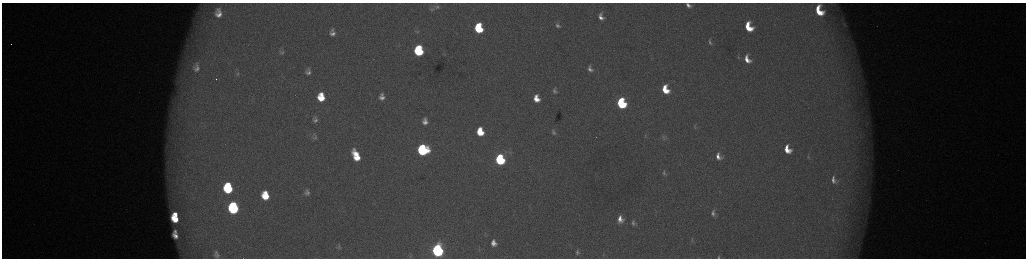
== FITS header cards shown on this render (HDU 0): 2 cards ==
NAXIS1  =                 2048 /fastest changing axis
NAXIS2  =                  512 /next to fastest changing axis

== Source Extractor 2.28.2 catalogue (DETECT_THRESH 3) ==
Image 2048 x 512 px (HDU 0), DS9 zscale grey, zoomed out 1/2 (1 PNG px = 2 x 2 image px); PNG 1028 x 260 px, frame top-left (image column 1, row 511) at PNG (2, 3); no overlay
Background 174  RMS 2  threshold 6.09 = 3 sigma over >= 5 px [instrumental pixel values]
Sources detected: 74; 4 cannot appear on this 1/2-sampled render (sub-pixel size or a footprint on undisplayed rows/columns) and are not listed; the other 70 listed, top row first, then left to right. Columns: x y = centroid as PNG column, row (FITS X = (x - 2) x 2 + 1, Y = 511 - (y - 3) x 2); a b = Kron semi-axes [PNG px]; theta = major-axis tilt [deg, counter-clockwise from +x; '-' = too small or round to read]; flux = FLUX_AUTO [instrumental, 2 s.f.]
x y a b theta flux
831 3 6 2 -2 470
688 5 8 5 -33 2300
437 7 7 4 -1 660
432 9 6 4 7 500
819 11 11 7 -64 12000
218 13 11 8 -90 4400
601 17 7 5 -67 2600
842 20 4 2 - 370
844 24 4 4 - 660
558 25 8 5 -48 1500
748 27 8 6 -65 11000
479 28 8 6 -79 24000
332 30 7 6 - 1300
417 31 8 4 -13 910
332 33 9 6 -10 2400
710 42 9 4 -72 1200
419 51 8 6 -81 38000
282 52 7 4 15 900
444 54 4 3 - 350
738 57 4 3 - 450
747 59 10 7 -62 4700
196 67 18 12 -90 7000
590 69 8 5 -68 1900
308 72 8 7 - 2000
237 74 7 4 54 780
216 79 2 1 - 610
665 89 8 5 -66 9700
555 91 9 6 -65 1500
382 94 3 3 - 670
321 97 7 6 - 10000
382 98 5 4 - 1700
536 98 7 5 -73 5400
621 103 8 6 -70 41000
315 120 5 4 - 1100
425 122 7 5 -83 2500
695 127 7 3 -84 550
480 132 7 5 -76 11000
553 132 8 5 -69 1200
645 136 5 2 - 360
315 138 6 4 4 620
664 138 7 6 - 1200
787 149 9 7 -65 7200
422 150 7 7 - 59000
356 155 11 6 -66 10000
718 156 7 5 -62 2800
808 156 10 4 -85 1100
500 159 7 6 - 51000
664 173 8 4 -83 950
833 180 8 5 -74 2000
228 188 8 7 - 36000
307 192 5 4 - 1200
265 195 8 6 -80 11000
233 208 8 6 -81 62000
713 213 8 5 -84 1500
175 214 4 3 - 3800
175 219 7 5 -42 9700
620 219 10 7 89 4200
633 223 9 6 -80 1700
175 232 4 2 - 910
175 236 6 4 -53 2800
692 240 7 3 86 580
493 243 7 6 - 3100
339 247 6 4 20 490
437 250 7 6 - 130000
216 252 7 6 - 1400
577 252 4 2 - 600
410 253 3 2 - 230
217 255 12 7 -3 2200
410 256 4 2 - 300
719 257 5 3 - 500
At the frame edge (FLAGS 8, measured only in part): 3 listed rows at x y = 831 3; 688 5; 719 257
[4 sub-pixel or undisplayed-footprint detections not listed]